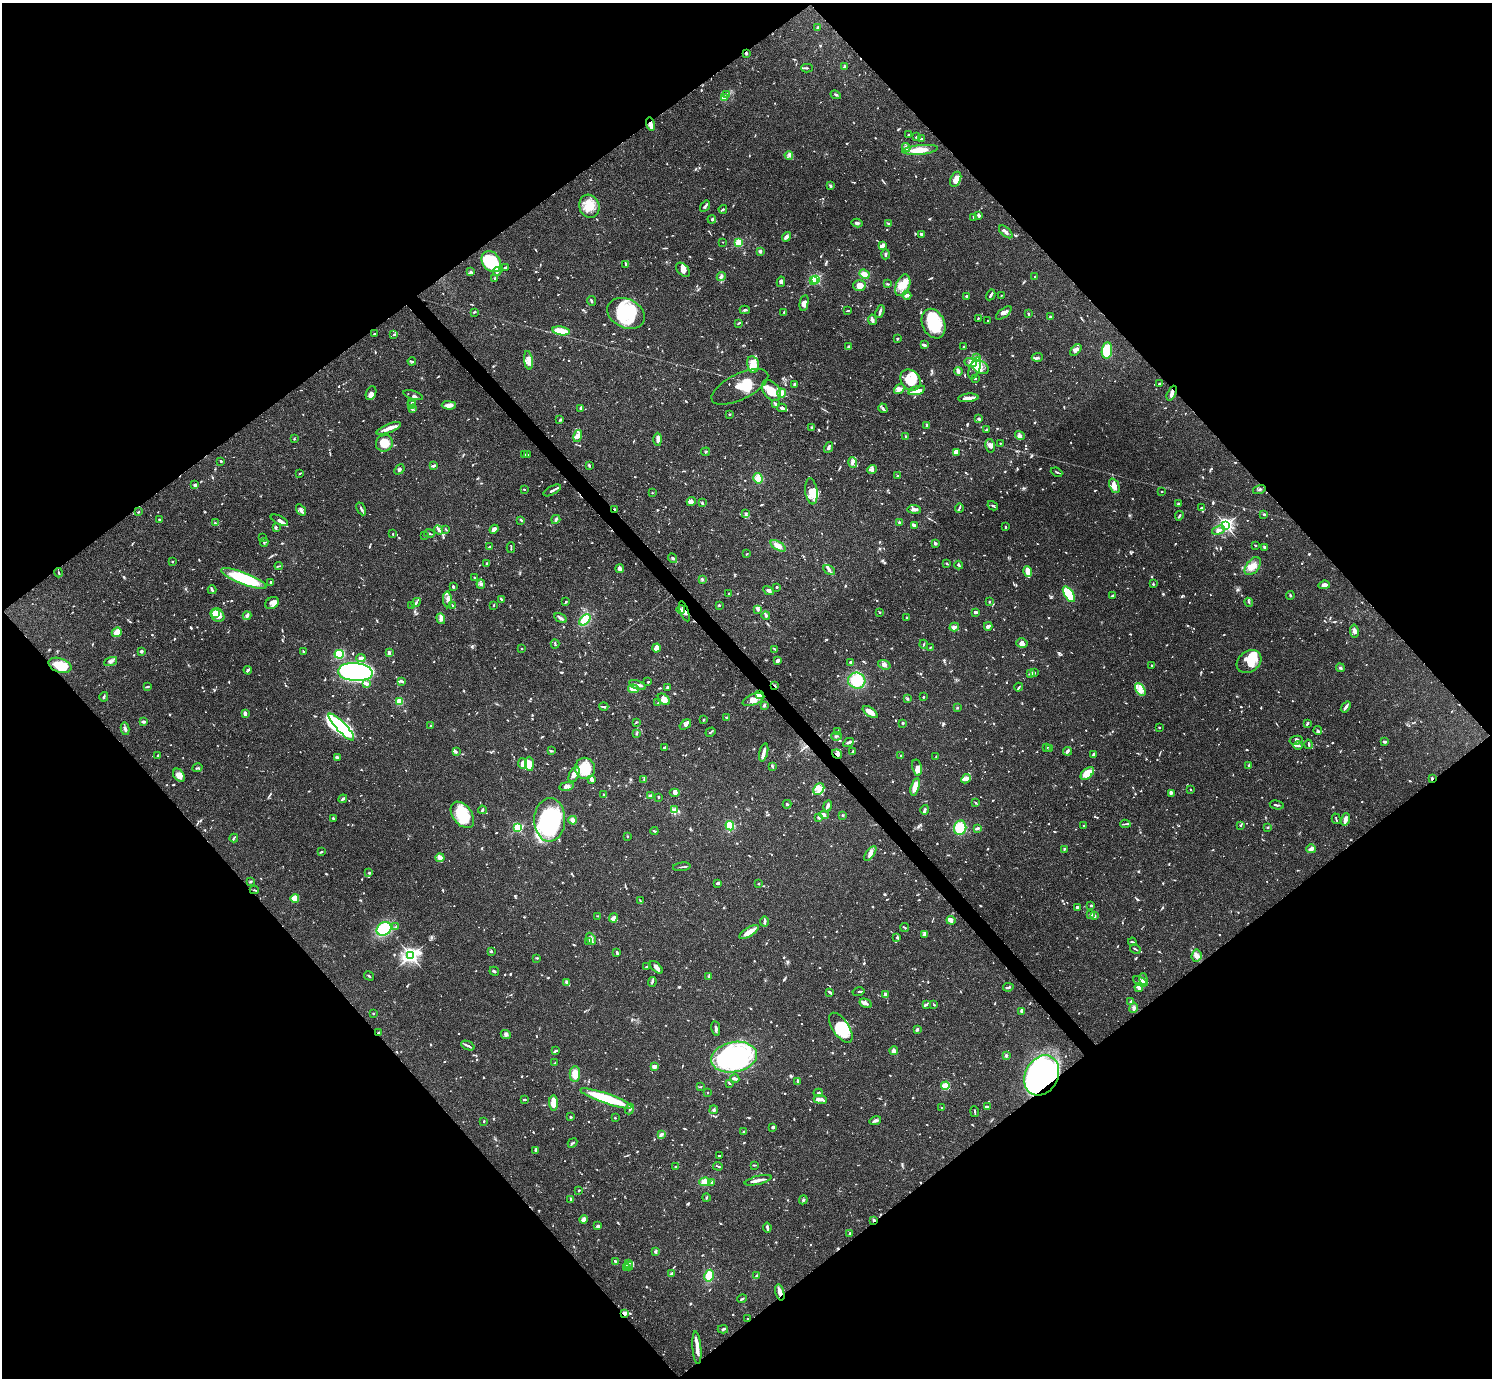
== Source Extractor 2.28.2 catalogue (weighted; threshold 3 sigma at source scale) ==
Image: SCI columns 3-5959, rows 159-5660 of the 5963 x 5959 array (HDU 1 of 3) = the unmasked area's bounding box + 8 px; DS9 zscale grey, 4 x 4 block average (1 PNG px = mean of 4 x 4 image px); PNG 1494 x 1380 px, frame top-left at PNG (2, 3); each listed source drawn as its Kron ellipse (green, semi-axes under 4 px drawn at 4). Shown black and unused: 50% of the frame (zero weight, under 3 of 4 exposures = <1% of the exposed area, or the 3 px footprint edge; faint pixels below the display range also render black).
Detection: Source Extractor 2.28.2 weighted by HDU 2 'WHT'. Background 0.0711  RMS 0.0032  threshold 0.0143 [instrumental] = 3 sigma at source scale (4.5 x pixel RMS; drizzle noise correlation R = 1.50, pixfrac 1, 0.05/0.05 arcsec/px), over >= 5 px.
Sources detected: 1598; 13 too faint to see at this stretch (4 x 4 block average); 16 inside a brighter object's white glare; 12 cosmic-ray / hot-pixel residue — neither listed nor drawn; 60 coinciding with a brighter row at this scale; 132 inside a brighter listed object's ellipse — not listed separately; of the other 1365, all 500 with FLUX_AUTO >= 1.75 (the completeness limit of this list) listed and drawn (865 fainter detections not listed), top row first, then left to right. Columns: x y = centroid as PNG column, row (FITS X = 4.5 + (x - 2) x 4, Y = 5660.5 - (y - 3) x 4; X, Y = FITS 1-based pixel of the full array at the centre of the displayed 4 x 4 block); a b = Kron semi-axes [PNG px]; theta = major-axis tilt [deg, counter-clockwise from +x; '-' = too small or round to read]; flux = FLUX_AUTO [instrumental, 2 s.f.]
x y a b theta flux
818 28 3 2 - 5.1
746 53 3 2 - 3.5
844 67 3 2 - 3.5
807 68 6 2 -1 2.4
727 95 3 3 - 3.4
836 95 5 2 - 4.1
725 97 3 2 - 2.6
651 124 7 4 -75 8.9
909 135 3 2 - 1.8
916 137 2 2 - 7.8
921 139 3 2 - 2.1
906 148 4 3 - 7
920 150 18 4 5 27
789 155 4 2 - 2.5
956 179 8 5 65 13
830 186 4 2 - 2.9
589 206 11 10 - 32
705 206 6 2 56 5.3
723 209 4 3 - 2.6
979 215 3 2 - 5.2
974 217 2 2 - 1.9
712 219 4 3 - 2.4
857 223 5 3 - 4.5
888 224 3 2 - 3.2
1006 232 8 3 -42 6.1
921 234 4 2 - 5.4
786 237 5 4 - 5.2
723 242 2 2 - 1.9
738 243 2 2 - 130
883 245 4 3 - 9.6
760 251 2 2 - 6
885 254 5 2 - 3.1
491 262 11 8 -52 75
626 264 4 2 - 3.8
505 267 3 2 - 3.3
683 270 8 5 -45 10
471 272 4 2 - 3.1
497 272 4 2 - 4.3
864 274 5 4 - 11
721 277 4 3 - 4.5
1035 277 2 2 - 1.9
495 278 2 2 - 7.9
816 279 2 2 - 210
814 281 2 2 - 13
781 282 5 3 - 3.9
887 284 3 2 - 2.1
903 285 11 7 67 24
859 286 6 5 - 19
907 295 4 2 - 6.8
991 295 6 2 61 6.4
1001 295 2 2 - 1.8
967 296 2 2 - 13
591 301 5 2 - 3.3
804 303 8 3 79 13
745 310 5 2 - 3.6
848 311 3 2 - 1.8
474 312 3 2 - 1.8
784 312 2 2 - 2
880 312 6 2 68 4.6
626 313 20 14 -26 100
1004 313 9 3 39 7.6
1028 314 2 2 - 3.2
1051 316 4 2 - 2.3
978 318 2 2 - 2.4
872 320 5 3 - 9.1
988 320 2 2 - 2.5
739 323 4 2 - 2
933 324 15 11 -66 86
561 331 9 2 -10 59
374 334 2 2 - 9.3
394 335 4 2 - 2.2
897 339 2 2 - 4.1
924 345 4 2 - 5.5
849 346 4 2 - 2.4
964 346 3 2 - 1.8
1076 350 7 4 46 7
1107 351 8 5 82 75
1037 357 5 2 - 5.1
976 358 3 2 - 2.4
528 360 9 4 -82 11
412 361 4 2 - 2
970 362 6 3 -20 6.9
753 364 8 6 -79 26
980 367 9 6 -26 16
975 368 11 5 71 17
958 371 4 2 - 3.3
975 378 3 2 - 2.1
910 380 11 9 -48 37
1160 383 3 2 - 4.2
794 384 3 2 - 2.8
740 387 31 13 26 52
899 389 6 4 39 7.9
771 390 11 8 -51 36
917 390 9 4 16 11
371 393 7 5 65 6.9
782 393 4 3 - 15
1172 393 8 3 66 8.7
413 395 10 4 -18 4.7
968 398 10 2 6 19
412 402 3 2 - 2.2
775 404 3 2 - 4.4
412 405 3 2 - 2.2
449 405 7 4 -1 10
580 408 4 2 - 2.1
782 408 5 2 - 9.1
883 408 5 2 - 3.1
412 409 2 2 - 4.3
730 414 2 2 - 2.1
560 419 3 2 - 1.8
979 419 3 2 - 4.9
927 425 3 2 - 3.5
389 428 13 4 22 14
811 428 4 2 - 4.6
986 430 4 3 - 3.2
578 436 6 4 76 7.1
1020 436 5 3 - 7.5
906 437 4 2 - 3.5
294 439 2 2 - 1.9
658 439 6 3 -89 9.8
384 443 8 8 - 24
1000 443 2 2 - 1.9
990 446 7 4 -78 7.8
829 447 5 2 - 5.9
706 452 4 2 - 2
956 453 4 2 - 2.8
524 454 2 2 - 2.3
528 454 4 2 - 1.9
221 461 2 2 - 2.6
853 463 5 4 - 6.1
433 466 4 2 - 5.3
589 466 4 2 - 2.2
399 469 6 2 48 4.2
872 470 4 3 - 4.9
1057 472 6 2 -24 2.3
300 473 3 2 - 1.9
898 476 4 2 - 2
758 478 5 4 - 20
195 485 3 2 - 5.3
1114 486 8 4 -66 11
524 489 2 2 - 2.7
552 490 10 2 28 5.7
1259 490 6 2 15 2.2
811 491 13 6 -82 29
1162 491 2 2 - 1.8
652 493 2 2 - 2.1
691 502 4 4 - 8.3
702 503 4 2 - 1.8
1178 504 2 2 - 3.9
993 506 5 2 - 3.2
959 508 5 2 - 3
1201 508 3 2 - 3
361 509 7 2 -64 3.9
614 509 2 2 - 2.2
914 509 6 3 -6 6.4
301 510 6 2 -56 6.2
138 512 3 2 - 1.8
746 513 4 2 - 2
1264 514 3 2 - 3.4
1179 516 5 2 - 2.8
556 519 5 3 - 5.6
160 520 3 2 - 2.7
279 520 9 3 -26 8.4
521 520 3 2 - 2.6
899 522 3 2 - 3.2
215 523 2 2 - 3
914 525 4 2 - 8.4
1226 525 3 3 - 440
276 527 3 2 - 1.8
1006 527 3 2 - 2.5
494 529 5 4 - 11
439 530 5 3 - 4.6
446 530 3 2 - 1.8
1218 530 7 3 20 9.8
429 533 5 2 - 3.2
393 534 2 2 - 2.2
425 536 4 2 - 2
263 538 2 2 - 1.8
264 542 4 2 - 1.9
935 543 3 2 - 4.6
1255 545 3 2 - 1.9
778 546 8 4 -30 14
490 547 2 2 - 4.5
1265 547 4 3 - 3.7
511 548 5 2 - 2.7
747 554 2 2 - 2.1
673 558 5 3 - 3.2
172 562 2 2 - 3.7
487 563 2 2 - 1.8
947 564 3 2 - 2.4
959 565 4 2 - 3.2
279 566 4 2 - 1.8
1253 566 10 6 52 16
620 569 4 3 - 8.7
829 570 6 2 -33 3.5
1027 571 5 2 - 34
59 573 4 2 - 2.1
244 578 24 6 -21 120
475 578 2 2 - 1.8
702 579 3 2 - 2.4
271 582 3 2 - 4.4
481 584 5 3 - 3.6
1153 584 4 2 - 1.9
1324 585 6 3 6 9.6
453 587 2 2 - 5.9
777 587 2 2 - 2.4
212 590 4 2 - 3
768 591 5 3 - 5.8
729 593 2 2 - 1.8
1069 594 9 4 -57 130
1290 595 4 2 - 2.2
1112 596 3 2 - 2.6
447 599 8 2 -88 4.3
501 599 4 2 - 3.3
416 602 5 2 - 2.8
566 602 3 2 - 2
989 602 2 2 - 2.5
1249 602 5 2 - 1.9
272 603 7 5 34 8.5
494 605 2 2 - 2.1
719 605 2 2 - 4.8
411 606 3 2 - 2
453 606 4 2 - 2.5
681 609 4 3 - 3.3
758 610 4 3 - 3.7
684 611 10 2 -70 7.3
880 612 2 2 - 2
975 612 3 3 - 3.9
216 613 2 2 - 31
217 615 7 6 - 25
247 616 4 3 - 4.3
766 616 4 2 - 2.5
906 617 2 2 - 2.4
561 618 7 2 -30 4.8
441 619 6 3 -71 10
585 620 6 4 42 32
988 626 4 2 - 9.6
954 627 5 3 - 8.9
1354 631 6 3 -81 6.5
117 632 5 4 - 17
1022 643 6 4 -16 9.7
555 644 4 2 - 2.2
924 644 4 2 - 1.9
930 647 3 2 - 1.8
657 648 4 4 - 15
521 649 2 2 - 2.6
775 649 4 2 - 1.9
141 651 2 2 - 22
303 652 3 2 - 2.2
389 653 3 2 - 5.5
339 654 5 4 - 89
361 658 5 3 - 10
778 660 3 2 - 9.3
111 661 7 3 20 5.8
850 662 3 2 - 2.5
1249 662 13 10 38 40
60 665 12 7 -19 54
884 665 6 4 -19 5.9
1152 666 3 2 - 2.2
1340 668 4 2 - 3.6
248 670 4 2 - 4.2
355 672 17 9 -4 820
1034 673 3 2 - 2.3
1030 674 3 2 - 3.7
402 681 4 2 - 3.7
857 681 9 8 - 58
648 682 2 2 - 2.5
367 684 4 3 - 6.2
638 685 9 3 -20 6.6
774 686 3 2 - 3
147 687 4 2 - 2.3
668 687 2 2 - 6.6
1019 687 4 2 - 2.4
633 689 5 3 - 23
1140 690 7 4 -59 12
759 695 4 3 - 90
104 697 5 2 - 2.7
923 697 2 2 - 2.9
664 699 7 4 -42 12
908 699 3 2 - 2.3
753 700 11 5 22 28
400 701 3 3 - 40
658 703 4 2 - 2.7
764 705 3 2 - 3
604 707 4 3 - 3.3
1346 707 6 2 53 6
957 708 2 2 - 1.9
870 712 8 3 -36 28
245 713 4 2 - 9.8
727 717 3 2 - 3.6
703 720 3 2 - 3.1
143 722 3 2 - 7.4
636 722 2 2 - 1.8
903 723 2 2 - 3.1
1307 724 4 2 - 2.5
685 725 6 3 35 5
431 726 2 2 - 2.4
341 727 18 5 -46 79
1159 727 2 2 - 1.8
125 729 6 3 -79 5.2
1318 730 4 2 - 2.9
838 731 3 2 - 2.4
710 732 5 2 - 3.2
636 734 3 2 - 2
836 736 5 2 - 2.2
1296 740 6 3 12 5.5
1385 742 3 2 - 3.9
848 743 6 2 27 6.8
1309 744 4 2 - 2
1298 745 4 2 - 4
665 747 4 2 - 4.5
1046 748 2 2 - 2.4
1050 748 3 2 - 2.9
551 751 3 2 - 2
1067 751 4 4 - 4.3
456 752 4 2 - 2.2
764 752 9 2 76 12
852 752 4 2 - 2
837 754 5 4 - 9.2
1093 754 3 2 - 4.9
158 755 2 2 - 2.1
901 755 2 2 - 2.3
936 756 4 2 - 1.8
337 757 3 2 - 5.1
522 764 5 4 - 9.1
529 764 7 4 -88 21
1249 765 4 2 - 2.7
772 766 4 2 - 2
197 768 5 2 - 1.9
585 768 10 10 - 57
917 768 8 5 -79 12
1087 773 8 4 41 39
574 774 8 4 66 13
179 775 7 5 -52 16
1432 778 3 2 - 2.2
591 779 3 2 - 10
644 779 2 2 - 2
966 779 5 3 - 7.5
567 786 7 3 11 6.8
915 787 9 3 74 27
819 789 6 5 - 12
1191 790 2 2 - 1.9
675 793 5 3 - 5
1171 793 4 3 - 3.5
603 795 3 2 - 2.1
650 796 4 2 - 3.8
659 797 2 2 - 3.4
343 799 4 2 - 3.4
975 803 3 2 - 2.2
787 804 4 2 - 2.1
1277 805 7 2 -12 2.9
828 806 6 2 66 6.5
675 809 4 3 - 5.5
482 810 4 2 - 3.5
925 810 5 2 - 5.9
462 815 15 9 -53 61
824 815 4 3 - 4.3
842 815 2 2 - 2.5
819 818 3 2 - 4.1
333 819 4 2 - 2.4
1336 819 5 2 - 2.1
1345 819 6 3 77 10
550 820 22 15 89 230
573 820 4 3 - 7.8
1125 824 5 2 - 2.8
1241 825 3 2 - 2.7
730 826 5 4 - 33
1083 826 2 2 - 1.9
1268 827 2 2 - 2.1
518 828 2 2 - 220
960 828 7 6 - 45
977 828 3 2 - 5.8
654 831 4 2 - 2.5
627 836 2 2 - 1.9
234 838 4 2 - 1.9
1064 849 4 2 - 2.8
1311 849 4 3 - 9.5
321 852 2 2 - 2.4
870 854 8 3 54 8.3
440 858 4 4 - 14
682 867 9 2 7 3.3
369 873 3 2 - 3.8
251 882 3 2 - 1.9
718 883 3 3 - 4.3
759 884 2 2 - 3.2
254 890 4 2 - 2.1
295 898 4 3 - 29
640 901 2 2 - 2.5
1091 905 2 2 - 5.6
1077 907 2 2 - 4.5
1091 914 2 2 - 4.8
598 916 3 2 - 1.9
1094 916 4 2 - 4.7
613 918 4 3 - 6.5
951 920 4 2 - 2.7
765 922 5 2 - 3.2
396 927 2 2 - 1.9
905 927 4 2 - 2
384 929 8 6 33 120
749 932 11 4 32 19
925 934 4 4 - 4.7
897 937 3 2 - 2.2
591 939 6 3 -62 7.6
589 942 3 2 - 3.1
1132 942 4 2 - 3
1135 949 5 2 - 2.2
491 952 3 2 - 1.9
617 952 3 2 - 3.1
411 956 4 3 - 490
1197 956 6 5 - 9.2
537 958 3 2 - 1.8
646 967 2 2 - 2.4
656 967 8 3 -44 9.4
494 971 5 2 - 3.3
369 976 5 2 - 2
709 976 3 2 - 4.2
1143 979 5 3 - 4.6
1140 981 8 3 -25 7.3
567 982 4 2 - 6.5
652 982 5 2 - 3.1
1008 987 5 2 - 3.8
1139 987 4 4 - 6.2
830 992 3 2 - 4.5
859 992 6 2 13 2.4
885 995 3 2 - 8.6
1131 1001 3 2 - 2.4
866 1003 6 3 -29 7.3
927 1004 4 2 - 3.2
934 1005 2 2 - 2.6
1134 1008 5 4 - 5.2
1022 1011 4 3 - 7.8
373 1013 2 2 - 3.3
841 1028 17 8 -56 64
716 1029 7 2 -82 6.3
917 1029 3 2 - 4.3
378 1033 2 2 - 3.1
506 1034 5 2 - 3.4
468 1046 7 2 -24 4.5
555 1051 4 2 - 3.8
894 1051 4 3 - 13
1006 1056 2 2 - 21
734 1057 23 15 10 290
555 1063 4 2 - 2.2
654 1067 3 3 - 8.8
575 1074 8 5 90 20
1042 1075 21 16 61 730
735 1079 4 2 - 6.5
798 1081 4 3 - 3.6
729 1083 4 2 - 2.1
945 1086 4 2 - 48
700 1087 3 2 - 1.9
708 1092 2 2 - 2.7
818 1093 4 2 - 2.9
606 1098 27 5 -19 130
524 1099 3 2 - 4.5
820 1099 7 2 -7 6.7
553 1103 7 3 -86 34
987 1106 3 2 - 2.3
942 1108 2 2 - 3.1
630 1109 5 3 - 4.1
714 1110 4 3 - 4.1
975 1112 5 2 - 2
570 1117 2 2 - 3.1
615 1118 2 2 - 2.2
875 1120 6 3 18 5.1
484 1121 2 2 - 2
773 1127 4 2 - 2.6
744 1131 3 2 - 3.3
661 1134 4 2 - 3.2
573 1143 5 2 - 3.3
535 1150 4 2 - 2.2
720 1156 4 2 - 2.1
754 1165 2 2 - 2.1
718 1166 5 2 - 2.1
676 1167 3 2 - 3.9
758 1180 13 2 14 12
705 1182 5 4 - 18
711 1183 3 2 - 2.2
579 1190 2 2 - 2.3
706 1198 4 2 - 2.4
571 1199 3 2 - 3.2
803 1200 4 3 - 2.8
584 1219 4 4 - 8
874 1220 2 2 - 6.1
598 1226 3 2 - 7.7
767 1228 5 2 - 5.2
850 1234 4 2 - 5.9
655 1252 3 2 - 2.9
616 1262 3 2 - 2.6
628 1263 3 3 - 3.9
629 1266 4 2 - 3
626 1267 4 2 - 4
672 1274 4 3 - 3
709 1276 6 4 79 27
757 1276 3 2 - 5.3
780 1292 8 3 -75 12
742 1299 4 2 - 2.5
625 1313 3 3 - 6.5
748 1319 2 2 - 5
723 1329 5 2 - 2.6
697 1348 16 3 -85 17
Overlapping masked pixels (flux is a lower limit): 15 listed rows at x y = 746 53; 651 124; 1172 393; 614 509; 684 611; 60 665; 774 686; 759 695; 837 754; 1432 778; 378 1033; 1042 1075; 874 1220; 780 1292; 625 1313
Diffuse or blended objects may show on this block-average render without a row.